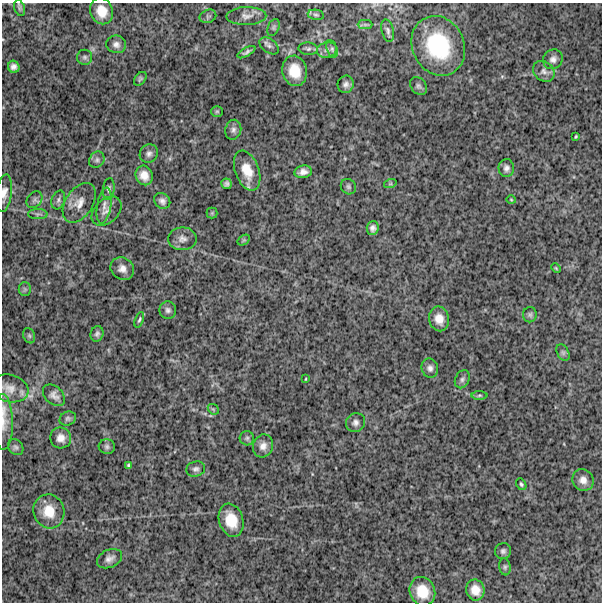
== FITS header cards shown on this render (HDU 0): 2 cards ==
NAXIS1  =                  600
NAXIS2  =                  600

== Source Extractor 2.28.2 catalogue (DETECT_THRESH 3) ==
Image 600 x 600 px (HDU 0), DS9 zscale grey, 1 PNG px = 1 image px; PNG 604 x 604 px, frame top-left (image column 1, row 600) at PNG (2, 3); each listed source drawn as its Kron ellipse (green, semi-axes under 4 px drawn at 4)
Background 1510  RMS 240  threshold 733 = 3 sigma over >= 5 px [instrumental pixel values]
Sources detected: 85; all 85 listed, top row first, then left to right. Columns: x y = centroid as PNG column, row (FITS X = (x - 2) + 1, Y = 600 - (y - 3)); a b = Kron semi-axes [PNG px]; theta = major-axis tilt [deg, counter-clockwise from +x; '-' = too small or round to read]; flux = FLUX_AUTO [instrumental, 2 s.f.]
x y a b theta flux
19 8 8 5 -70 3.4e+04
102 11 13 11 -69 2.5e+05
316 15 8 5 -10 3.2e+04
208 16 8 6 23 3.3e+04
246 16 20 9 1 1.1e+05
365 25 7 4 0 3.8e+04
273 27 9 5 68 3.7e+04
388 31 11 6 -77 5.4e+04
116 44 10 8 -18 7.8e+04
269 46 11 6 -37 6.0e+04
438 46 31 26 -65 1.3e+06
308 49 9 6 -3 4.3e+04
332 49 9 5 -75 4.0e+04
327 50 10 7 15 7.5e+04
246 52 10 4 30 4.5e+04
85 57 7 7 - 4.6e+04
553 59 10 9 - 7.9e+04
14 67 6 5 - 6.8e+04
295 71 15 12 -77 3.3e+05
544 71 12 9 -41 8.7e+04
140 79 8 5 51 3.2e+04
346 84 8 8 - 6.6e+04
419 86 10 7 -54 5.1e+04
217 111 6 5 - 2.6e+04
233 130 10 8 76 6.7e+04
576 137 3 2 - 1.7e+04
149 154 9 8 - 6.8e+04
97 160 8 7 - 5.0e+04
506 168 9 8 - 6.7e+04
247 171 21 12 -70 3.0e+05
303 172 9 6 9 8.4e+04
144 175 10 8 -67 1.6e+05
227 184 5 5 - 4.7e+04
390 184 6 4 18 2.3e+04
348 187 8 7 - 4.1e+04
109 189 11 5 85 5.3e+04
4 193 19 7 83 1.2e+05
34 200 9 7 50 5.1e+04
58 200 10 6 71 5.3e+04
511 200 5 3 - 1.4e+04
162 201 9 7 -41 6.3e+04
79 203 22 13 57 2.1e+05
104 206 18 7 80 1.1e+05
107 211 17 12 44 1.4e+05
212 213 5 5 - 2.2e+04
38 214 10 5 -1 4.7e+04
373 228 7 6 - 6.2e+04
182 239 14 11 -2 1.1e+05
244 240 7 4 33 2.7e+04
556 268 5 3 - 1.6e+04
122 269 12 10 -38 1.1e+05
25 289 6 6 - 3.8e+04
168 310 8 8 - 5.6e+04
530 315 8 7 - 3.7e+04
439 319 12 10 -76 1.8e+05
139 320 8 3 71 2.7e+04
97 334 8 6 73 4.6e+04
29 336 8 6 -69 3.2e+04
563 353 9 6 -63 3.9e+04
430 368 9 8 - 7.0e+04
305 379 4 2 - 1.3e+04
462 379 9 7 63 5.3e+04
10 388 19 13 -16 1.7e+05
54 395 13 8 -43 8.5e+04
479 395 8 4 1 2.6e+04
213 409 6 4 -42 2.6e+04
68 419 8 7 - 4.1e+04
3 422 28 10 -89 2.0e+05
355 423 10 9 - 7.4e+04
61 438 10 10 - 1.2e+05
247 438 7 7 - 4.2e+04
263 446 11 10 - 1.1e+05
16 447 9 7 -49 3.9e+04
107 447 8 7 - 4.4e+04
128 465 3 3 - 2.2e+04
196 469 9 7 16 5.7e+04
583 480 11 10 - 1.2e+05
521 484 6 4 -62 2.8e+04
49 511 17 15 -73 3.0e+05
231 520 17 12 -72 3.6e+05
503 551 8 7 - 5.0e+04
109 559 13 8 25 9.1e+04
505 567 8 5 -81 3.6e+04
475 590 10 9 - 1.8e+05
422 591 15 12 -67 3.5e+05
At the frame edge (FLAGS 8, measured only in part): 2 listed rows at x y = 4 193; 3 422